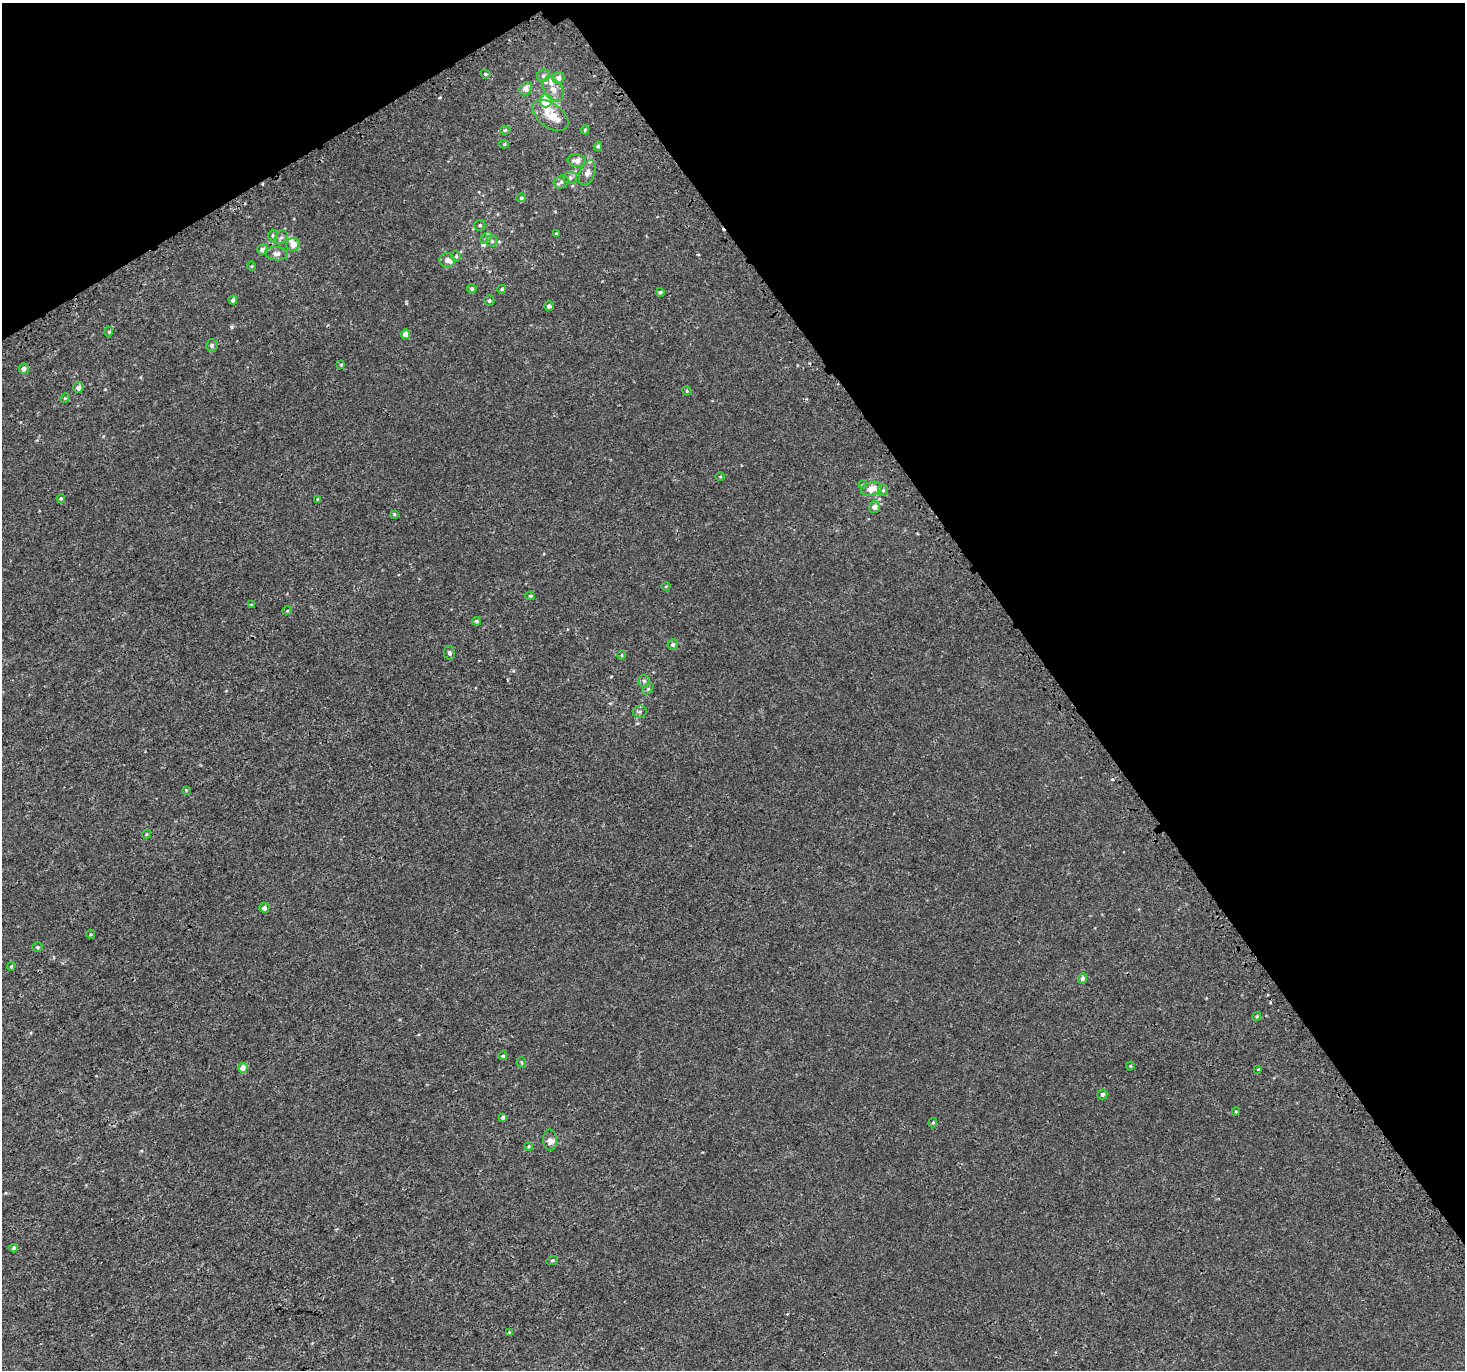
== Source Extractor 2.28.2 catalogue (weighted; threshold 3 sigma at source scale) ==
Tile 3 of 4 x 4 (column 3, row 1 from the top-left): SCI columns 3082-4544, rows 4344-5711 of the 6079 x 5979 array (HDU 1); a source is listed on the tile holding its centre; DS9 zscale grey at full resolution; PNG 1467 x 1372 px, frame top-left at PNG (2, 3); each listed source drawn as its Kron ellipse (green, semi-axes under 4 px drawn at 4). Shown black and unused: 33% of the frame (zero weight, under 3 of 4 exposures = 5% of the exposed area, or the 3 px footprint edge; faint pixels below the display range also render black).
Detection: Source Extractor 2.28.2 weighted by HDU 2 'WHT'; one run over the whole footprint, this tile lists its part. Background 3.67e-04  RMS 0.0013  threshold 0.00591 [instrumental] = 3 sigma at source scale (4.5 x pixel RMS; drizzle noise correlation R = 1.50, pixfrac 1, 0.0396/0.0396 arcsec/px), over >= 5 px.
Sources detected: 95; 1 inside a brighter object's white glare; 3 cosmic-ray / hot-pixel residue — neither listed nor drawn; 8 inside a brighter listed object's ellipse — not listed separately; the other 83 listed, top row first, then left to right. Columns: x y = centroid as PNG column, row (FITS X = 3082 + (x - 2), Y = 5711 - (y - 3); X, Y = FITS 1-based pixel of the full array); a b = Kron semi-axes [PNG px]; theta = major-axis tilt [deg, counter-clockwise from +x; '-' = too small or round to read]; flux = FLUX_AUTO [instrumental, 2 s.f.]
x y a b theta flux
485 74 5 4 - 0.17
543 76 6 6 - 0.31
558 78 6 6 - 0.61
526 89 7 6 - 0.89
553 89 13 8 -55 0.95
546 101 7 6 - 4.2
550 116 20 12 -36 2.2
505 130 5 4 - 0.18
585 130 5 4 - 0.16
504 144 5 4 - 0.19
598 146 5 4 - 0.27
577 161 9 6 -4 0.85
587 173 13 7 68 0.7
570 178 7 6 - 0.38
561 182 8 6 29 0.35
521 198 4 4 - 0.21
480 225 6 5 - 0.25
556 233 4 3 - 0.12
273 236 6 5 - 0.17
281 237 8 5 51 0.32
486 238 7 4 45 0.25
492 241 5 5 - 0.25
293 244 7 6 - 0.9
263 250 5 5 - 0.56
276 254 11 6 -4 0.64
456 256 5 4 - 0.22
447 260 8 7 - 0.53
252 266 4 3 - 0.1
472 289 5 4 - 0.24
502 289 4 4 - 0.18
660 292 4 4 - 0.24
233 300 4 4 - 0.33
489 301 5 5 - 0.24
549 306 4 4 - 0.38
109 332 5 4 - 0.17
406 334 4 4 - 1.1
212 345 6 6 - 0.31
341 365 4 3 - 0.15
24 369 5 5 - 0.44
78 388 5 5 - 0.59
687 391 5 3 - 0.13
65 398 5 4 - 0.15
720 477 5 3 - 0.11
863 485 4 4 - 0.14
871 489 11 7 17 1.6
883 490 6 5 - 0.24
61 498 4 3 - 0.15
318 499 3 3 - 0.17
874 507 5 5 - 0.64
394 514 4 4 - 0.15
666 586 4 3 - 0.11
530 596 5 3 - 0.21
251 605 4 2 - 0.1
287 611 5 3 - 0.11
476 621 4 4 - 0.24
673 645 5 5 - 0.32
449 653 7 5 -76 0.33
622 655 4 3 - 0.12
644 681 6 5 - 0.25
648 689 6 4 45 0.17
640 712 7 6 - 0.28
186 790 4 4 - 0.1
146 834 5 4 - 0.15
264 908 5 5 - 0.52
91 934 4 3 - 0.1
37 947 5 4 - 0.17
11 966 4 3 - 0.15
1082 978 5 4 - 0.4
1257 1016 5 3 - 0.14
503 1056 4 4 - 0.21
522 1063 5 3 - 0.13
1130 1066 4 4 - 0.13
243 1068 5 4 - 1.5
1258 1069 3 2 - 0.083
1102 1094 5 5 - 0.31
1236 1111 4 4 - 0.12
503 1117 4 4 - 0.28
933 1123 5 4 - 0.17
550 1140 10 7 -88 0.61
529 1146 4 3 - 0.11
14 1248 4 4 - 0.21
552 1260 6 4 19 0.15
509 1332 4 3 - 0.11
Unlisted compact peaks at least as high as the median listed source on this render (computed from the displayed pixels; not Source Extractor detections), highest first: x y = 232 327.